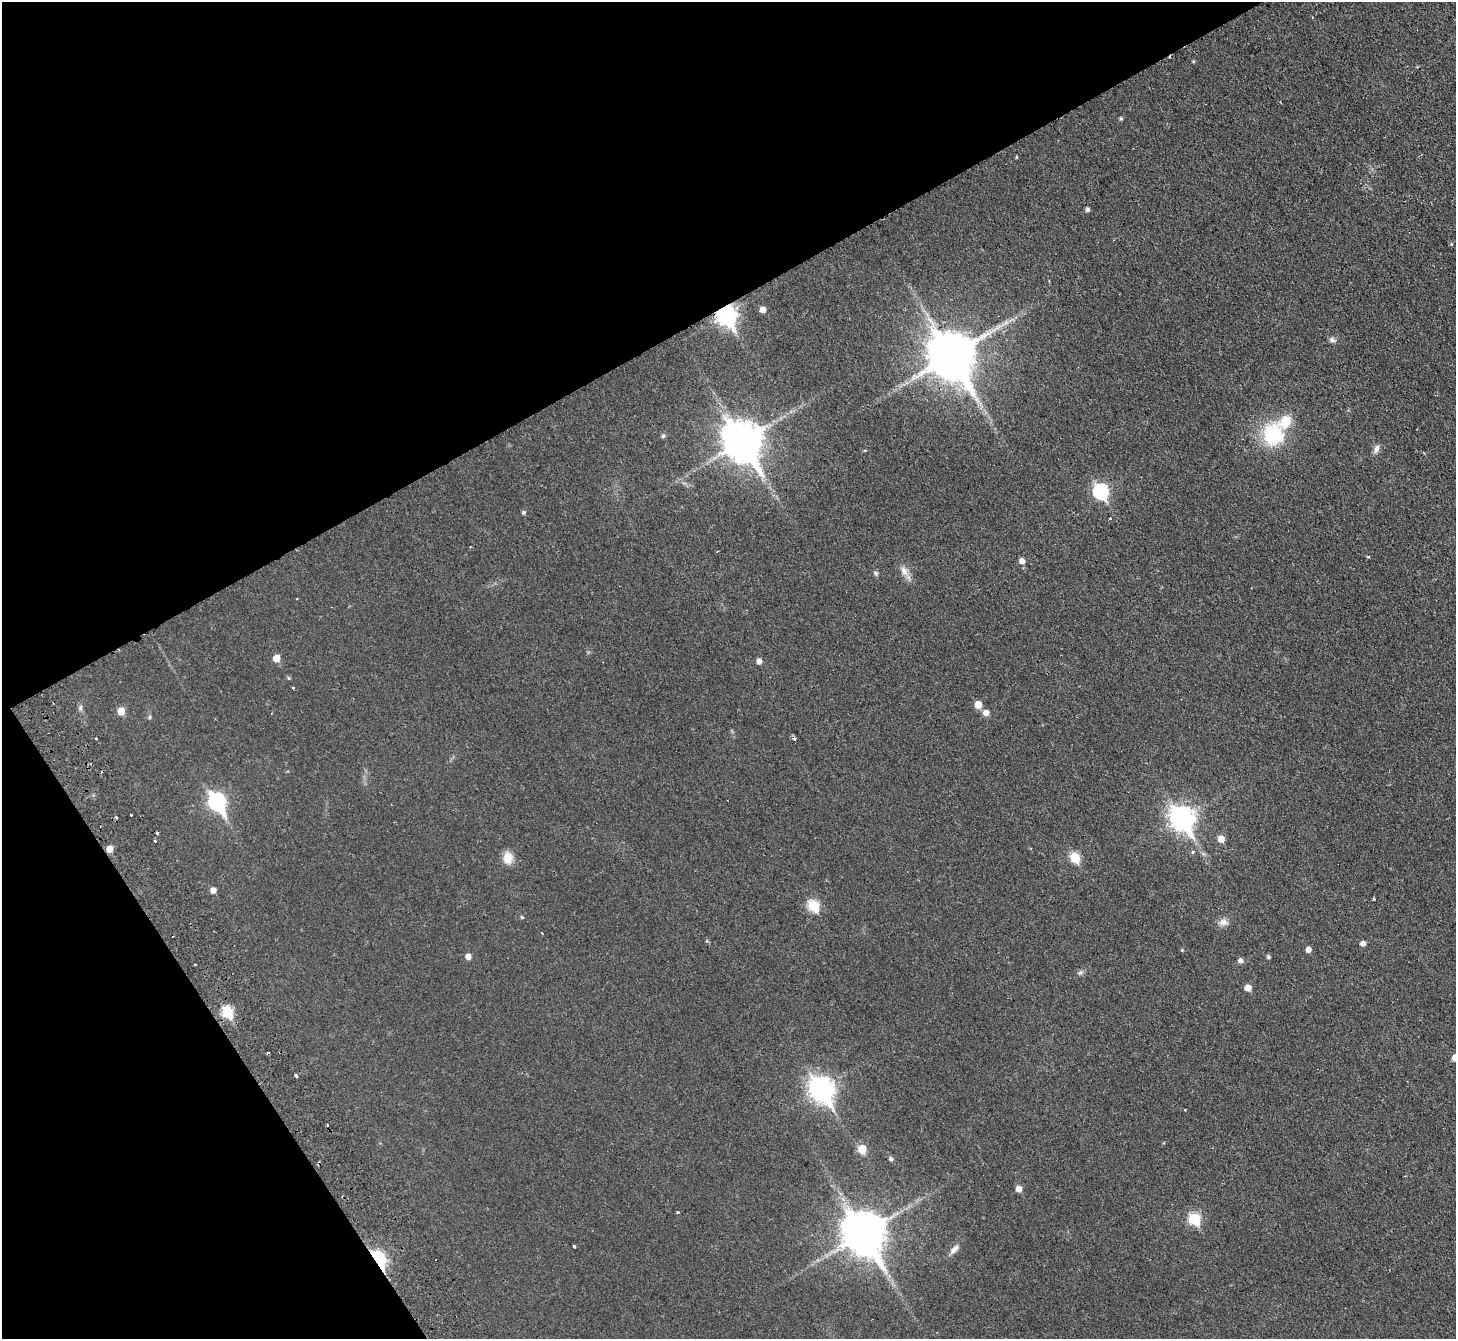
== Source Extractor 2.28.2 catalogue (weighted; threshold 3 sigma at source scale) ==
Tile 5 of 4 x 4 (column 1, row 2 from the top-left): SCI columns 54-1507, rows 3005-4341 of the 5919 x 5874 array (HDU 1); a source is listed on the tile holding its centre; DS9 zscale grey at full resolution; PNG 1458 x 1341 px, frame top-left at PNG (2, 2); no overlay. Shown black and unused: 30% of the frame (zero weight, under 2 of 3 exposures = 3% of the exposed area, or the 3 px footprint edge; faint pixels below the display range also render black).
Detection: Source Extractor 2.28.2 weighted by HDU 2 'WHT'; one run over the whole footprint, this tile lists its part. Background 0.0344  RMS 0.0052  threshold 0.0234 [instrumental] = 3 sigma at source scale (4.5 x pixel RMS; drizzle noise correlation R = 1.50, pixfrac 1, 0.05/0.05 arcsec/px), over >= 5 px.
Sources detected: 74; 5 cosmic-ray / hot-pixel residue — not listed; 1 inside a brighter listed object's ellipse — not listed separately; the other 68 listed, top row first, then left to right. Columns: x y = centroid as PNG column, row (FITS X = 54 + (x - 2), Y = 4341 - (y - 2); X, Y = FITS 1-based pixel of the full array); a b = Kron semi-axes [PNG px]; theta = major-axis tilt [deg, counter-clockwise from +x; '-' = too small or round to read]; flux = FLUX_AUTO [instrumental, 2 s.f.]
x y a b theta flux
1121 118 5 4 - 0.7
1017 157 4 3 - 0.42
1088 210 5 5 - 1.2
1451 244 5 4 - 0.55
763 309 5 5 - 3.3
726 315 9 8 - 230
1332 340 9 6 -27 1.5
951 356 16 14 -57 2300
1273 435 24 23 - 32
663 436 5 5 - 1.1
742 441 14 11 -60 1400
1376 448 12 6 67 2.1
1101 491 8 7 - 78
524 512 5 5 - 0.91
1110 519 3 3 - 0.96
1368 557 5 3 - 0.5
1022 561 6 6 - 3
904 571 16 9 -64 3.9
875 573 7 5 -34 0.98
276 658 5 5 - 6.9
759 661 5 4 - 2.8
289 678 6 4 -87 0.59
293 688 4 3 - 0.39
978 705 6 5 - 6.7
80 708 9 4 89 1.2
121 711 6 5 - 6.7
986 713 6 6 - 3.4
150 717 6 4 88 0.67
96 739 3 3 - 1.2
794 739 3 3 - 2.3
217 802 12 8 -63 89
131 815 3 3 - 1.3
116 817 4 3 - 0.59
1182 819 11 9 -57 340
157 833 3 3 - 0.72
1221 839 6 6 - 5
155 841 3 3 - 3.5
110 849 6 5 - 4.8
1192 852 6 4 30 0.86
508 858 14 11 -88 6.4
1075 858 6 6 - 24
213 890 6 5 - 2.8
814 906 7 6 - 30
522 917 5 4 - 0.63
1223 922 12 9 -3 3.1
542 933 4 2 - 0.3
1363 944 5 5 - 2.4
1182 950 4 4 - 0.57
1308 950 5 5 - 2.7
468 956 5 5 - 3.2
1268 957 5 4 - 0.98
1240 961 5 5 - 2
1080 972 8 5 21 1.2
1248 988 5 5 - 4.8
227 1012 7 6 - 33
1455 1057 5 5 - 6.2
296 1075 3 3 - 3.1
821 1089 11 9 -59 370
327 1125 3 3 - 0.94
862 1149 6 5 - 12
891 1159 5 4 - 1.2
1019 1189 6 5 - 3.7
678 1212 3 3 - 0.54
1194 1219 7 6 - 33
864 1234 15 12 -57 1700
574 1246 3 2 - 1.1
954 1249 16 7 48 3
378 1259 8 5 -62 130
Overlapping masked pixels (flux is a lower limit): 3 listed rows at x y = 726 315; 110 849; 378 1259
Isophote crosses this tile's border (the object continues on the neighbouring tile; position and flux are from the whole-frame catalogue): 1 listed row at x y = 1455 1057